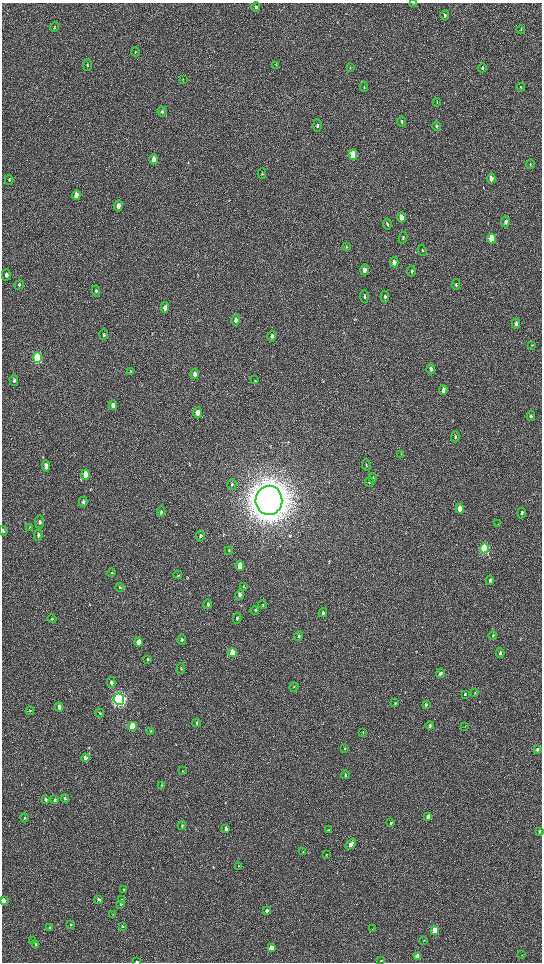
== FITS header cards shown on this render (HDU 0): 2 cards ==
NAXIS1  =                 1080 / length of data axis 1
NAXIS2  =                 1920 / length of data axis 2

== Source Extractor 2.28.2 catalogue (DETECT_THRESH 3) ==
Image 1080 x 1920 px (HDU 0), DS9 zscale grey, zoomed out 1/2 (1 PNG px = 2 x 2 image px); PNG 544 x 964 px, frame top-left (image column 1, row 1919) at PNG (2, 3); each listed source drawn as its Kron ellipse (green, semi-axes under 4 px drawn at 4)
Background 517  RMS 35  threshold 105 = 3 sigma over >= 5 px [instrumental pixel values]
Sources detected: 161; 4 cannot appear on this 1/2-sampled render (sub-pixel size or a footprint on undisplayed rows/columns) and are neither listed nor drawn; the other 157 listed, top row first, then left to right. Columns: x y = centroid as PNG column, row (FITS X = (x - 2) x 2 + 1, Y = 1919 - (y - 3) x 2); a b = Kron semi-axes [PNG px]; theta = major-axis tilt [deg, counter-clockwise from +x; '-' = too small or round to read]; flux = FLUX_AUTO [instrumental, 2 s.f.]
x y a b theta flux
414 3 2 2 - 3.0e+03
256 7 5 3 - 1.4e+04
445 15 5 3 - 1.2e+04
54 27 5 2 - 4.2e+03
521 30 4 2 - 4.6e+03
135 52 5 2 - 4.7e+03
87 65 6 3 89 8.2e+03
276 65 3 2 - 3.4e+03
350 68 3 2 - 4.0e+03
482 68 4 3 - 1.2e+04
183 79 3 2 - 2.8e+03
364 87 5 3 - 5.8e+03
521 87 4 3 - 7.4e+03
437 102 4 2 - 4.3e+03
162 112 5 4 - 1.5e+04
402 121 5 3 - 1.2e+04
317 126 6 4 -90 1.4e+04
437 126 4 4 - 1.1e+04
353 155 5 4 - 3.5e+05
154 159 5 4 - 6.2e+04
530 164 5 3 - 7.4e+03
262 173 5 3 - 7.6e+03
491 179 5 3 - 4.7e+04
9 180 5 3 - 7.1e+03
76 195 5 3 - 1.1e+05
118 206 5 4 - 3.7e+04
401 217 5 3 - 6.4e+04
506 222 6 4 90 2.0e+04
387 224 5 4 - 1.0e+04
403 238 6 3 79 1.0e+04
492 239 5 3 - 3.1e+05
346 247 4 3 - 6.1e+03
422 250 6 2 -65 5.7e+03
394 262 5 3 - 2.6e+04
364 270 5 4 - 4.4e+04
412 271 5 3 - 1.2e+04
6 275 5 4 - 1.7e+04
19 285 5 4 - 1.0e+04
456 285 5 3 - 1.1e+04
96 291 5 4 - 1.1e+04
364 296 6 4 -85 1.3e+04
385 296 6 4 -88 1.1e+04
165 308 5 4 - 3.1e+04
236 320 5 4 - 2.2e+04
516 324 5 3 - 2.9e+04
104 335 5 4 - 9.5e+03
272 336 5 4 - 1.4e+04
532 345 4 3 - 4.9e+03
37 358 5 4 - 1.0e+06
431 369 5 3 - 2.4e+04
131 372 4 3 - 5.6e+03
195 374 5 4 - 3.1e+04
14 380 5 3 - 1.2e+04
255 380 3 2 - 4.5e+03
443 390 5 3 - 2.9e+04
113 405 5 4 - 3.1e+04
198 413 5 4 - 5.1e+04
531 416 4 3 - 9.7e+03
455 437 5 4 - 1.2e+04
401 454 3 2 - 3.8e+03
366 465 6 2 -87 5.2e+03
46 466 5 4 - 4.2e+04
86 475 5 4 - 1.2e+05
373 478 5 3 - 6.9e+03
369 482 5 3 - 5.7e+03
232 484 5 4 - 1.0e+04
269 500 14 13 - 2.3e+07
83 502 5 3 - 1.3e+04
460 509 5 3 - 6.9e+04
161 512 5 4 - 1.1e+04
522 513 5 3 - 1.1e+04
39 522 6 4 -84 1.4e+04
498 524 3 2 - 3.0e+03
29 528 4 3 - 5.4e+03
3 531 4 3 - 1.1e+04
38 535 6 4 86 1.3e+04
200 536 6 4 80 1.1e+04
484 548 5 3 - 9.8e+05
229 551 4 2 - 4.7e+03
240 566 5 4 - 7.0e+04
112 573 4 3 - 6.4e+03
178 575 4 3 - 5.9e+03
490 580 5 3 - 1.8e+04
120 587 4 3 - 7.3e+03
244 587 3 3 - 4.7e+03
240 595 5 4 - 2.3e+04
208 604 5 4 - 1.0e+04
262 604 4 2 - 4.1e+03
255 611 4 1 - 3.6e+03
323 613 4 3 - 1.4e+04
237 618 5 4 - 1.3e+04
52 619 4 3 - 6.6e+03
493 635 4 3 - 7.2e+03
299 636 5 4 - 1.1e+04
182 639 5 4 - 1.3e+04
139 642 4 3 - 7.4e+04
232 653 4 3 - 1.9e+05
500 653 4 3 - 1.8e+04
147 659 4 4 - 9.5e+03
181 669 5 3 - 7.6e+03
440 673 4 3 - 2.4e+04
111 682 5 4 - 1.8e+04
294 687 5 2 - 4.2e+03
475 693 4 2 - 4.7e+03
465 694 4 3 - 7.7e+03
119 699 6 5 - 3.2e+06
395 703 4 3 - 6.8e+03
426 705 4 3 - 1.4e+04
59 707 4 3 - 3.4e+04
30 711 4 3 - 5.8e+03
100 713 4 3 - 7.6e+03
197 723 4 3 - 9.7e+03
430 726 4 3 - 1.9e+04
465 726 2 2 - 3.2e+03
132 727 4 4 - 4.3e+05
150 731 4 3 - 5.5e+03
363 732 4 2 - 4.8e+03
345 749 4 3 - 5.8e+03
537 750 4 3 - 2.0e+04
85 758 4 3 - 3.5e+04
182 771 3 2 - 2.7e+03
345 775 4 3 - 7.2e+03
162 785 3 2 - 3.0e+03
46 799 4 3 - 1.3e+04
65 799 4 3 - 1.1e+04
54 800 4 3 - 2.0e+04
428 816 4 3 - 3.3e+04
24 818 4 4 - 8.3e+03
391 823 3 3 - 1.0e+04
182 826 4 3 - 5.1e+03
226 829 4 3 - 2.5e+04
329 830 4 3 - 6.6e+03
540 831 3 2 - 1.7e+04
351 844 6 3 48 5.8e+04
303 851 3 2 - 3.8e+03
326 855 4 2 - 4.9e+03
238 866 3 2 - 3.4e+03
124 890 3 3 - 8.6e+03
99 899 3 3 - 1.8e+04
122 899 4 3 - 7.8e+03
3 900 3 3 - 6.0e+04
121 904 3 3 - 8.8e+03
267 911 4 3 - 1.8e+04
113 914 3 2 - 3.5e+03
71 924 3 2 - 6.2e+03
122 926 3 3 - 1.2e+04
50 927 3 3 - 7.1e+03
372 929 3 2 - 2.7e+03
435 930 3 3 - 4.4e+05
424 940 3 3 - 5.7e+03
33 941 4 3 - 4.4e+03
35 944 4 3 - 8.8e+03
271 948 3 3 - 1.1e+05
522 955 3 2 - 2.6e+03
417 956 3 3 - 1.2e+05
381 960 3 2 - 5.3e+03
137 962 3 1 - 7.7e+03
At the frame edge (FLAGS 8, measured only in part): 4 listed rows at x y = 414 3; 3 531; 3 900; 137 962
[4 sub-pixel or undisplayed-footprint detections neither listed nor drawn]